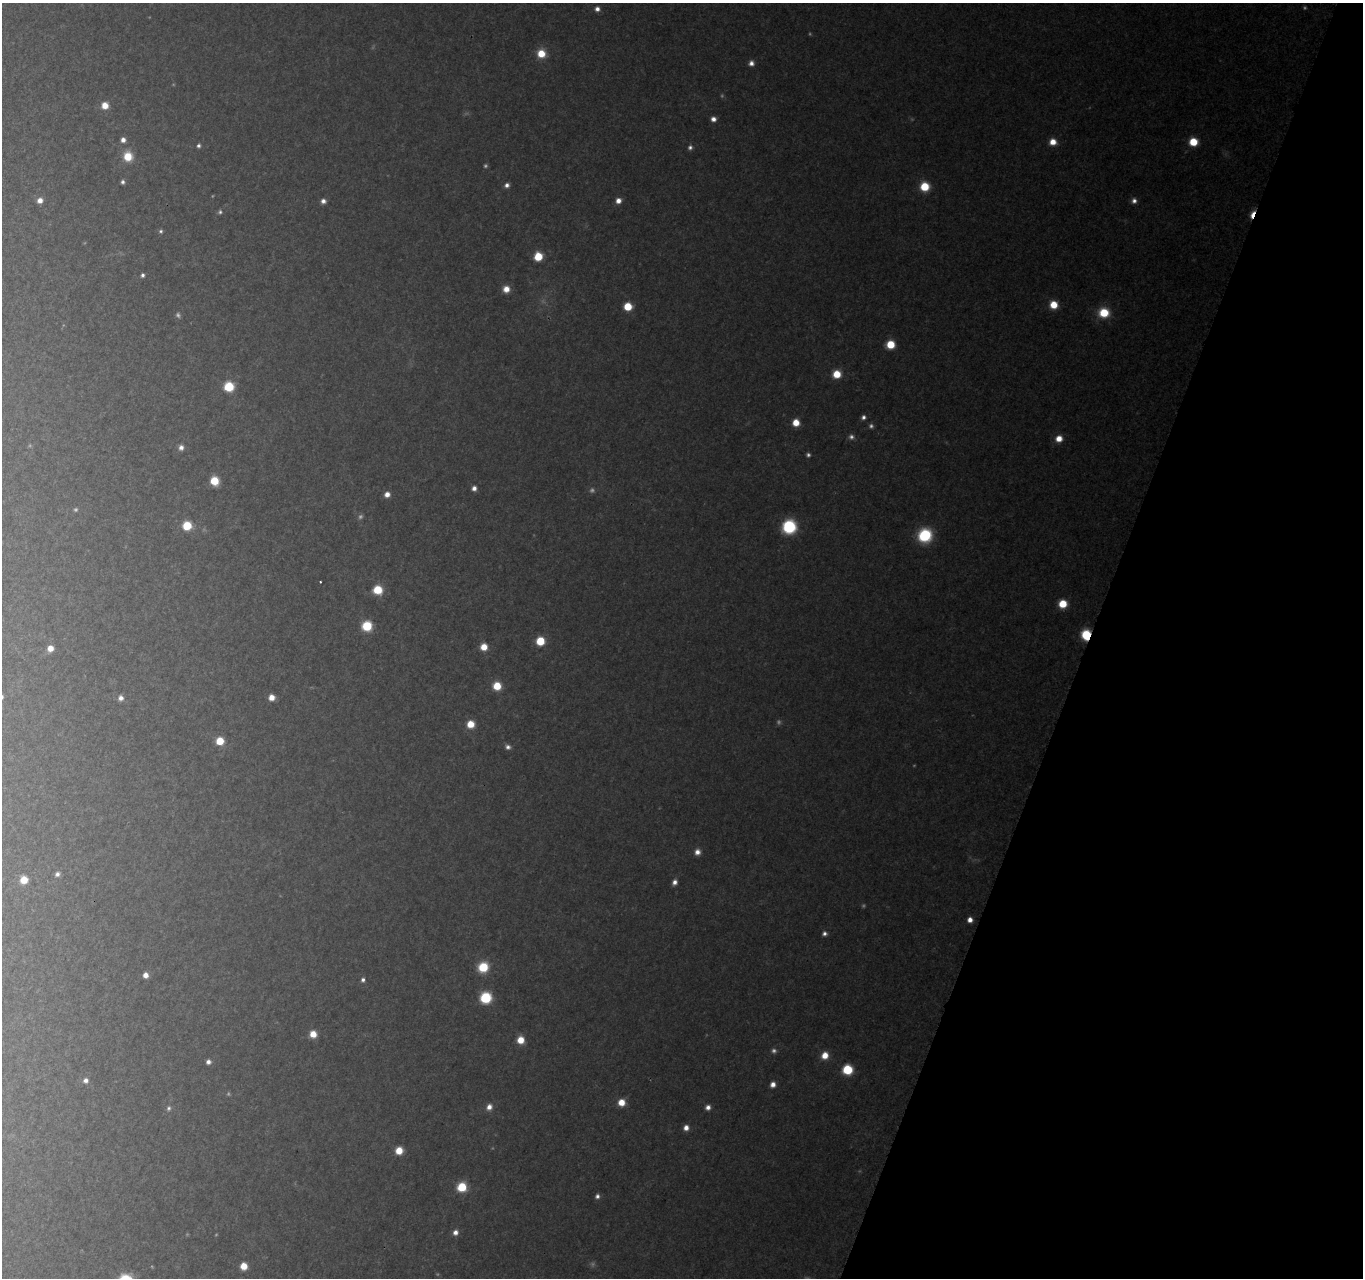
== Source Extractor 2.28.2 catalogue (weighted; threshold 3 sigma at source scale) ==
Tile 8 of 4 x 4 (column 4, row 2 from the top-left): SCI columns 4110-5470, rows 2829-4104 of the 5501 x 5715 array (HDU 1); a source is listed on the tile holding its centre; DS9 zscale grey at full resolution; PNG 1365 x 1280 px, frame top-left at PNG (2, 3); no overlay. Shown black and unused: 20% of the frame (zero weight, under 2 of 3 exposures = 3% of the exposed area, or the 3 px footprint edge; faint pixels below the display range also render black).
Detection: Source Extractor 2.28.2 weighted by HDU 2 'WHT'; one run over the whole footprint, this tile lists its part. Background 0.176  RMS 0.013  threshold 0.0572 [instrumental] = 3 sigma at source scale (4.5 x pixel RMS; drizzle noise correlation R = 1.50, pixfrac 1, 0.0396/0.0396 arcsec/px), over >= 5 px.
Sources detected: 106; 25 too faint to see at this stretch — not listed; the other 81 listed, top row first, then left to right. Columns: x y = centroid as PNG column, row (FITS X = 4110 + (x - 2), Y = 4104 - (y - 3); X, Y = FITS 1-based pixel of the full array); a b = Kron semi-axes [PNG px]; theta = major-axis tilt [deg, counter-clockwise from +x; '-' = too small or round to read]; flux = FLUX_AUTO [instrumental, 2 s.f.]
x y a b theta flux
597 9 6 6 - 6.9
541 54 9 8 - 28
751 63 6 6 - 7.3
105 105 7 7 - 17
713 119 6 5 - 7.7
123 140 5 5 - 7.2
1053 142 7 7 - 17
1193 142 7 6 - 37
198 146 6 5 - 3.5
690 147 6 6 - 4.3
128 156 11 10 - 28
123 182 5 4 - 3.6
507 185 6 5 - 5.8
925 187 7 7 - 48
40 200 6 6 - 9.8
323 201 6 5 - 6.4
618 201 6 5 - 9.5
1134 201 7 6 - 6.2
220 212 6 6 - 3.1
1252 214 10 4 68 19
161 231 5 5 - 2.8
538 256 7 6 - 40
142 275 5 4 - 3.7
506 289 7 7 - 14
1054 305 7 7 - 29
628 306 6 6 - 40
1104 313 9 8 - 47
890 344 6 6 - 40
837 374 7 6 - 32
229 387 7 7 - 58
863 417 6 5 - 4.7
796 423 6 6 - 22
1059 439 8 7 - 15
181 447 7 6 - 6.7
214 481 7 6 - 38
474 488 5 5 - 7
387 494 6 6 - 9.2
187 526 7 6 - 46
789 527 9 9 - 130
925 535 9 9 - 130
320 582 3 2 - 1.4
378 590 7 7 - 41
1063 604 6 6 - 36
367 626 8 7 - 51
1086 635 7 6 - 71
540 641 7 7 - 37
484 647 6 6 - 20
50 648 6 6 - 15
497 686 7 7 - 34
272 697 5 5 - 13
121 698 7 7 - 7.2
470 724 7 6 - 26
220 741 6 6 - 34
508 747 7 6 - 5.3
697 852 7 7 - 8.9
57 874 6 5 - 5.4
24 880 6 6 - 26
675 882 7 5 64 7
970 920 4 4 - 11
824 933 6 6 - 4.8
483 967 8 7 - 57
146 975 6 6 - 10
363 980 5 5 - 4.7
486 998 8 7 - 93
313 1034 6 6 - 19
520 1040 7 6 - 22
825 1055 7 7 - 20
208 1062 5 5 - 6
847 1070 7 7 - 66
86 1080 6 6 - 7.2
773 1084 6 5 - 9.4
621 1102 7 7 - 21
489 1107 8 7 - 9.5
708 1107 6 6 - 7.3
169 1108 8 6 70 4.1
686 1128 6 6 - 9.6
399 1151 7 6 - 24
462 1187 7 7 - 50
597 1196 6 5 - 4.7
455 1232 7 6 - 7.9
244 1266 6 6 - 21
Overlapping masked pixels (flux is a lower limit): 2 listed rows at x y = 1252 214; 1086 635